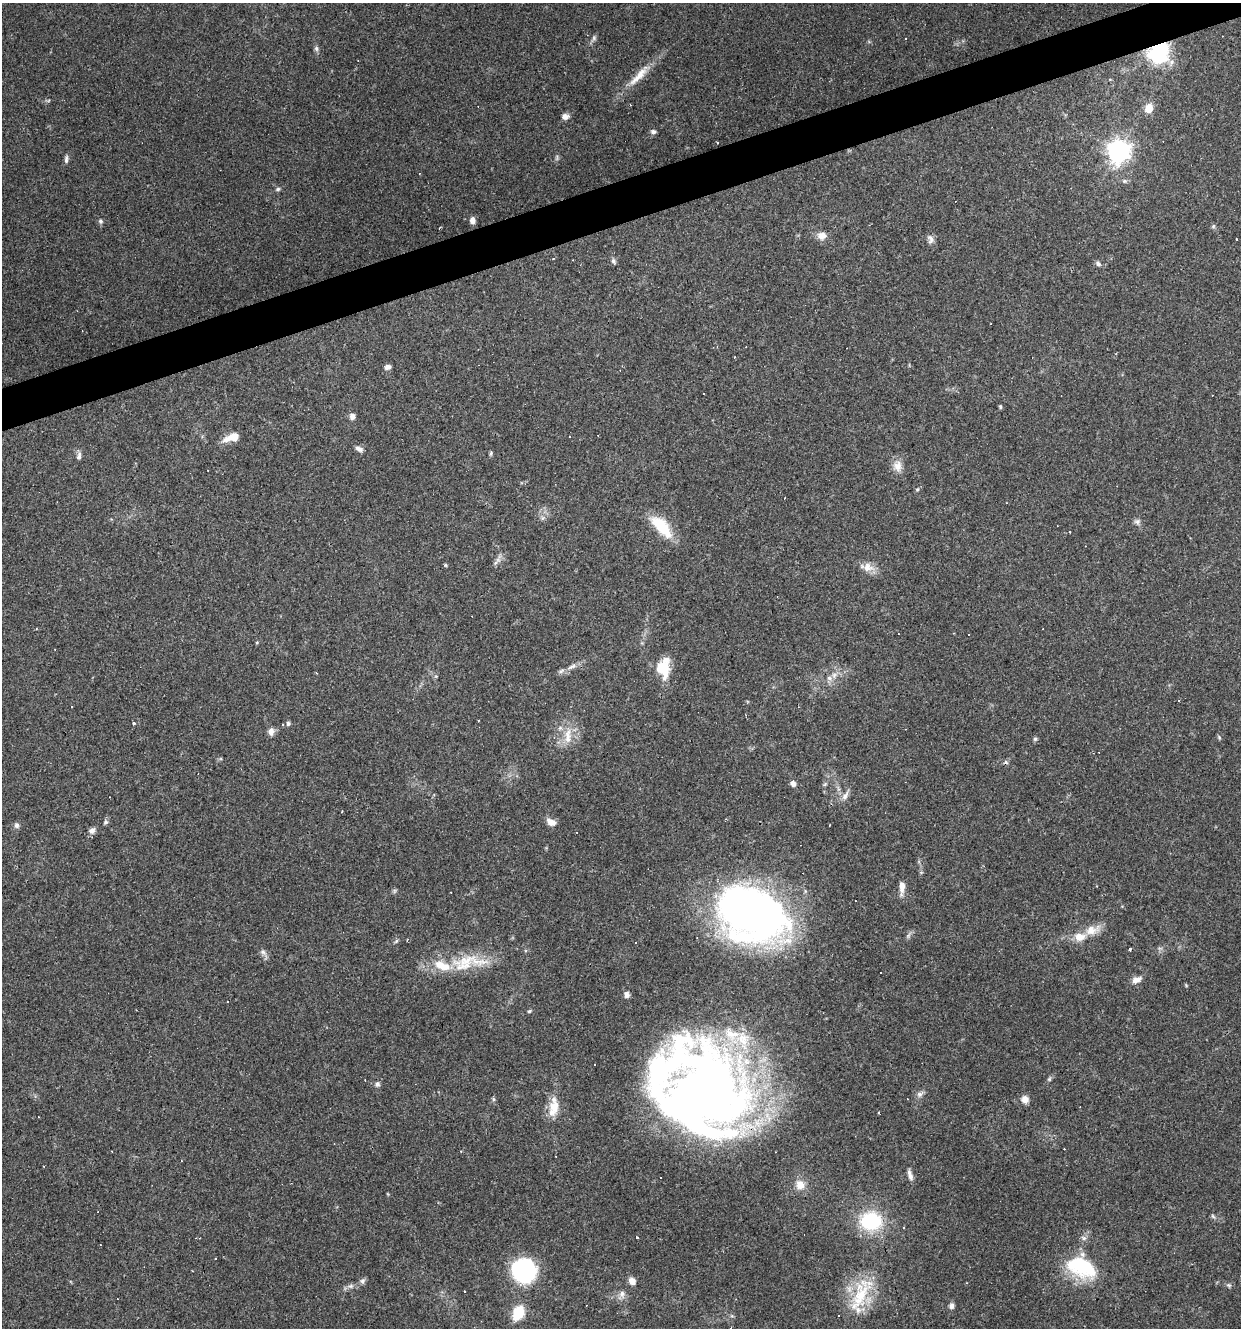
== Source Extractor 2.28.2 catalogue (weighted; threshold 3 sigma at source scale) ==
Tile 10 of 4 x 4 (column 2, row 3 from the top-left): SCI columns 1347-2585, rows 1327-2652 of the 5119 x 5304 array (HDU 1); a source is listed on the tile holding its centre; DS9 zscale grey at full resolution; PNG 1243 x 1330 px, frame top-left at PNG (2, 3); no overlay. Shown black and unused: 3% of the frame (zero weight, under 3 of 4 exposures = <1% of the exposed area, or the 3 px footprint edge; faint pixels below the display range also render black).
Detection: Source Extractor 2.28.2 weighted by HDU 2 'WHT'; one run over the whole footprint, this tile lists its part. Background 0.101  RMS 0.0052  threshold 0.0234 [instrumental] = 3 sigma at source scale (4.5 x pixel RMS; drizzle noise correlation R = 1.50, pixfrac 1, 0.0396/0.0396 arcsec/px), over >= 5 px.
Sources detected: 152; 2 inside a brighter object's white glare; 46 cosmic-ray / hot-pixel residue — not listed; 9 inside a brighter listed object's ellipse — not listed separately; the other 95 listed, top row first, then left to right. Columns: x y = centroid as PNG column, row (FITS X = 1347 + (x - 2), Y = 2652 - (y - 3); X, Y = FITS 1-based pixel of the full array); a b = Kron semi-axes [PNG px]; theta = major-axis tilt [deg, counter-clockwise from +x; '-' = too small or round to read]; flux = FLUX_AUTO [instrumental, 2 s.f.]
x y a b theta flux
594 38 7 6 - 1.1
906 38 3 2 - 0.42
316 48 8 6 -76 1.3
1159 52 24 19 46 40
638 76 38 9 45 10
1149 108 8 6 62 8.7
565 116 9 7 -13 2.3
653 132 7 4 6 1.3
1118 151 8 8 - 330
557 158 10 4 77 1
66 159 11 5 87 1.5
1124 181 7 5 -20 1.2
278 189 7 5 16 0.98
472 220 8 6 -90 2.5
100 221 7 6 - 1.2
1213 226 6 5 - 0.81
822 235 12 9 -3 4.1
930 239 13 8 -81 2.3
1236 239 3 2 - 0.49
613 262 8 5 -47 1.1
1098 264 8 6 -35 1.4
388 367 7 6 - 1.8
1000 407 5 4 - 0.76
352 416 5 5 - 3.2
202 436 5 4 - 0.82
569 436 2 2 - 0.4
232 437 18 8 20 7.3
359 449 11 6 -25 2
491 453 7 4 72 0.8
79 456 10 5 80 1.8
898 466 15 12 83 5
917 489 5 4 - 0.77
542 518 7 4 88 1.1
1137 522 8 7 - 1.7
662 527 34 14 -47 18
495 563 10 5 47 1.5
445 565 6 4 -89 0.57
867 567 20 11 -10 5.5
36 628 3 3 - 0.44
257 642 4 4 - 0.58
572 666 15 5 22 2.9
663 668 23 14 89 15
829 678 9 6 -16 2.3
1178 700 3 3 - 0.76
478 720 2 2 - 0.4
134 723 3 3 - 1.1
283 724 3 3 - 1.1
288 724 5 5 - 1.2
271 732 9 8 - 2.8
568 736 23 9 89 7.1
1219 737 6 4 -69 0.74
1035 739 6 5 - 0.88
793 783 8 7 - 2
825 784 6 4 45 0.8
845 796 14 7 59 3
106 822 7 6 - 1.1
551 822 12 8 -29 3.7
16 825 8 7 - 1.6
92 830 8 7 - 2.4
902 887 16 6 87 4.7
394 891 7 4 72 0.79
752 913 70 50 -26 320
1092 930 23 12 20 8
397 941 5 4 - 1.3
1130 949 3 3 - 1.2
263 952 10 6 -22 1.7
466 961 46 14 13 21
1137 980 12 7 23 3.6
626 995 6 5 - 2.5
227 1001 3 2 - 0.42
529 1011 5 4 - 0.65
1049 1079 5 5 - 0.79
377 1084 7 6 - 1.4
920 1094 9 7 25 2
710 1096 84 71 57 510
493 1099 6 4 -89 0.8
1025 1099 9 9 - 3.4
554 1108 25 13 78 9
461 1151 3 3 - 0.53
910 1175 14 5 -73 2.4
800 1185 13 12 - 5.5
1213 1216 7 4 -46 0.85
871 1221 20 17 -4 37
637 1237 3 3 - 1.3
1084 1238 8 6 -16 1.6
1081 1267 35 21 -26 35
524 1271 22 20 -33 62
362 1281 7 6 - 1.4
632 1281 8 7 - 3.3
1229 1285 7 5 -20 1
351 1286 8 6 19 1.6
622 1294 11 8 -82 2.8
860 1297 63 18 62 27
951 1306 8 6 90 1.8
518 1313 15 10 63 13
Overlapping masked pixels (flux is a lower limit): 3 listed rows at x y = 1159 52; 752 913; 710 1096